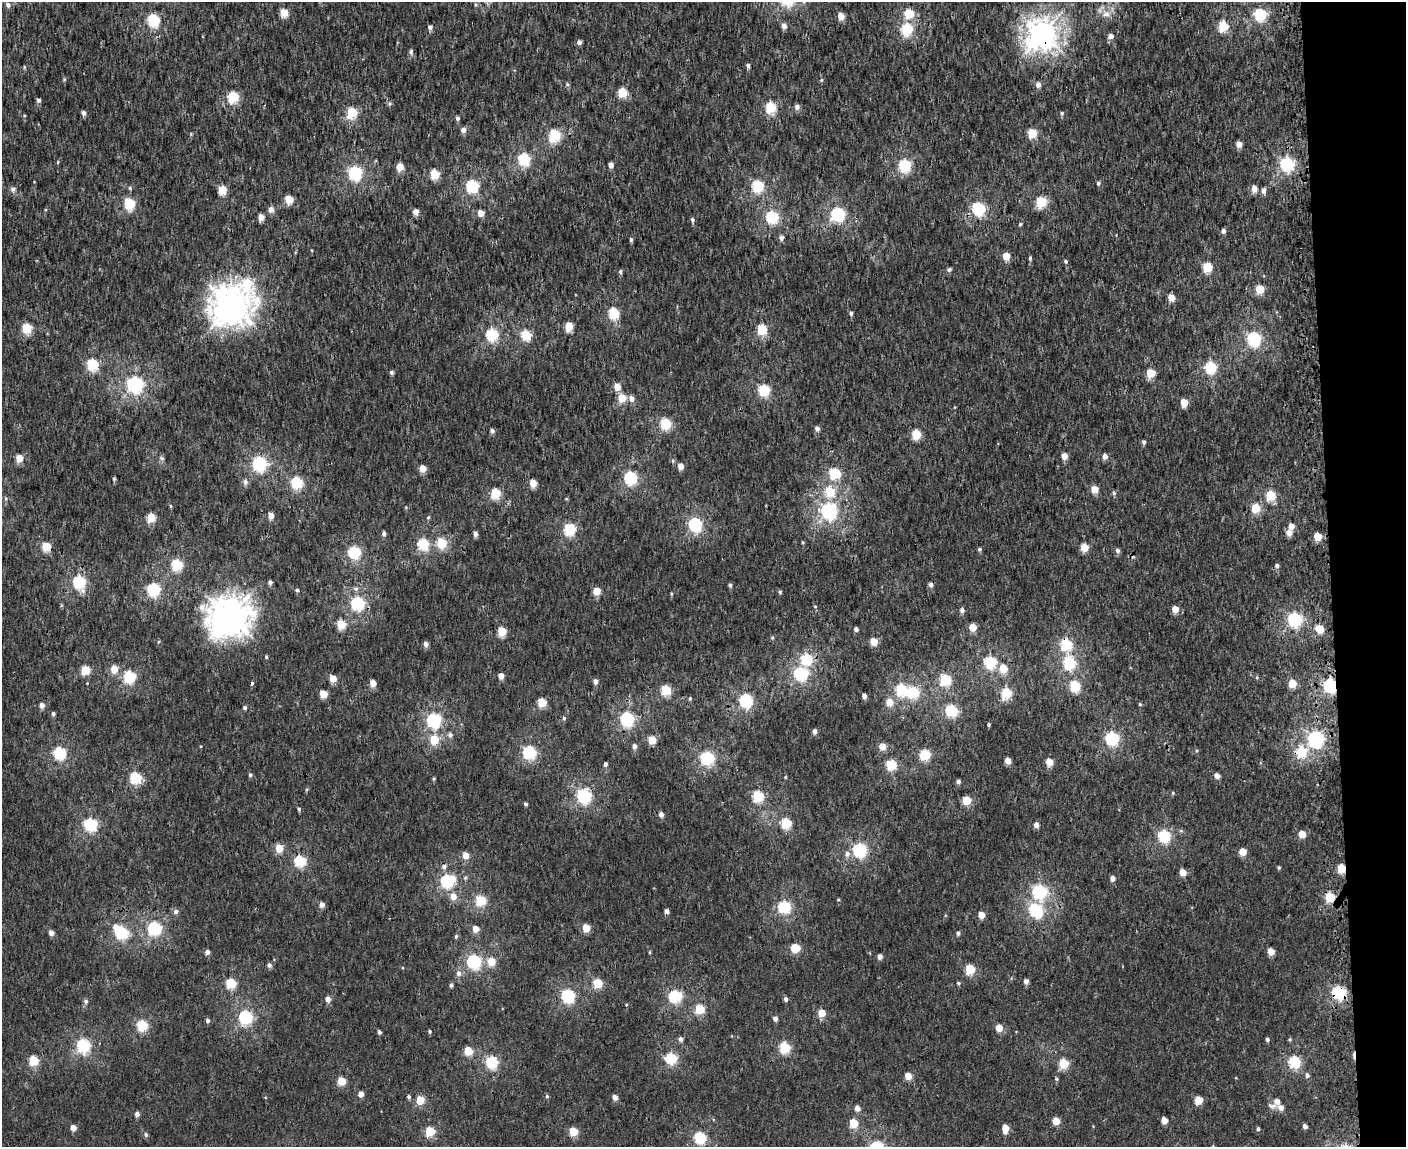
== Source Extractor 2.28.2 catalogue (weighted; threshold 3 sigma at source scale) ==
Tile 9 of 3 x 4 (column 3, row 3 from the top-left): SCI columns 2958-4361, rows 1153-2297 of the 4468 x 4596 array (HDU 1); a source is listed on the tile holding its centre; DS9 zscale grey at full resolution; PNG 1408 x 1149 px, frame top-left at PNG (2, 2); no overlay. Shown black and unused: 5% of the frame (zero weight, under 3 of 4 exposures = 6% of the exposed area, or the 3 px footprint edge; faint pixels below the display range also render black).
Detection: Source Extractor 2.28.2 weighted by HDU 2 'WHT'; one run over the whole footprint, this tile lists its part. Background 2.24e-04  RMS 0.0014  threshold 0.0064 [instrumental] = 3 sigma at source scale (4.5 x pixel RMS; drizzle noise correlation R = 1.50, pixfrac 1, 0.0396/0.0396 arcsec/px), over >= 5 px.
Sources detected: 339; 3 cosmic-ray / hot-pixel residue — not listed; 2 inside a brighter listed object's ellipse — not listed separately; the other 334 listed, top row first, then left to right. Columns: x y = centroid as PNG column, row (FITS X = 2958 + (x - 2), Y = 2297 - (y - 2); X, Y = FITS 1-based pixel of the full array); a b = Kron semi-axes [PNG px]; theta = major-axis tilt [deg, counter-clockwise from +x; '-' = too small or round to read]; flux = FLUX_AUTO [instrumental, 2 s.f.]
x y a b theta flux
8 5 6 5 - 0.51
284 13 5 4 - 4
909 14 5 5 - 7.4
1106 14 11 9 -1 1.1
1260 15 6 5 - 18
841 16 5 4 - 2.5
153 20 6 5 - 17
784 26 5 5 - 0.86
1223 26 5 5 - 10
430 27 4 4 - 0.67
907 30 6 5 - 16
1042 34 10 10 - 140
1111 36 5 4 - 1.1
579 42 5 4 - 0.49
411 52 6 5 - 0.43
748 66 4 4 - 0.51
24 67 5 3 - 0.15
64 80 6 3 19 0.15
567 84 6 5 - 0.21
1038 85 5 5 - 0.9
622 93 5 5 - 7.7
233 97 5 5 - 12
38 100 4 4 - 0.47
390 104 6 6 - 0.26
797 107 5 5 - 0.67
770 108 5 5 - 12
352 112 5 5 - 11
84 113 5 4 - 0.54
1061 113 5 5 - 0.27
457 118 4 4 - 0.39
463 130 5 5 - 0.93
1032 133 5 5 - 7
555 135 6 5 - 14
1239 144 4 4 - 1.6
524 159 6 5 - 18
58 162 5 3 - 0.13
1287 164 6 6 - 27
611 165 4 4 - 1.2
905 166 6 5 - 19
400 167 5 5 - 2.8
355 173 6 6 - 27
434 174 5 5 - 7.1
1098 183 5 5 - 0.32
472 186 6 5 - 18
757 186 5 5 - 16
130 188 5 5 - 0.2
13 189 7 6 - 0.4
1254 189 5 5 - 1.6
222 190 5 5 - 6.4
1263 191 6 5 - 0.65
289 199 5 5 - 4.8
1041 202 5 5 - 11
129 204 6 5 - 13
978 209 6 5 - 22
271 210 5 5 - 1.1
415 212 4 4 - 1.3
481 213 4 4 - 2
838 214 6 6 - 26
261 217 5 4 - 1.6
772 217 6 5 - 20
692 220 5 4 - 0.38
1020 224 4 4 - 0.2
1223 231 4 4 - 0.59
781 238 5 5 - 0.6
631 240 5 4 - 0.29
1006 256 5 4 - 3.6
1030 258 5 4 - 0.22
1066 261 4 4 - 0.25
1207 267 5 5 - 9.4
949 270 5 4 - 0.36
620 272 5 5 - 0.3
247 284 27 15 -66 6.3
1260 289 5 5 - 5.1
1171 298 5 5 - 2.1
231 305 14 12 -7 220
613 313 5 5 - 13
851 313 5 4 - 0.32
569 326 5 5 - 4.1
26 328 5 5 - 8.7
762 330 5 5 - 11
492 335 6 5 - 17
526 335 5 5 - 11
1254 339 6 6 - 29
92 365 6 5 - 14
1210 368 6 5 - 16
391 372 5 5 - 0.33
1151 373 5 5 - 6
135 385 6 6 - 43
617 387 5 5 - 2.1
764 390 5 5 - 15
622 398 5 5 - 5.1
632 399 5 5 - 0.98
1184 403 5 5 - 3.5
665 424 5 5 - 13
817 429 4 4 - 0.73
492 431 4 4 - 0.53
916 434 5 5 - 7.2
1144 442 5 4 - 0.37
1064 456 4 4 - 1.8
1105 456 5 5 - 0.99
19 458 5 4 - 3.3
162 458 7 5 -21 0.27
259 464 6 6 - 28
681 466 4 4 - 1.8
422 469 5 4 - 2.4
835 474 6 5 - 12
630 478 6 5 - 22
114 479 4 3 - 0.23
245 482 6 6 - 0.57
296 483 5 5 - 15
533 483 5 4 - 3.4
1095 490 5 5 - 2.8
830 492 6 5 - 6
495 493 5 5 - 9.7
1114 493 6 5 - 0.31
1270 496 5 5 - 8.5
566 499 5 3 - 0.12
171 506 4 4 - 0.15
1255 508 5 5 - 5.6
829 511 6 6 - 45
271 516 4 4 - 1.9
428 517 5 4 - 0.19
151 518 5 5 - 6.2
695 524 6 6 - 24
1291 526 5 4 - 1.3
569 530 6 5 - 16
384 533 4 4 - 0.5
1289 533 5 5 - 1.3
475 534 5 4 - 0.73
1318 537 5 5 - 3.8
803 542 6 3 -71 0.15
441 543 5 5 - 9.1
423 544 5 5 - 14
46 547 5 5 - 6.9
1084 548 5 5 - 3.7
979 549 5 4 - 0.25
1117 550 5 5 - 0.46
354 552 5 5 - 19
177 565 5 5 - 13
1277 566 5 5 - 0.42
79 582 6 5 - 21
270 582 4 4 - 0.4
730 585 4 4 - 0.32
931 585 5 5 - 0.52
356 589 7 6 - 0.36
154 590 6 6 - 21
297 590 4 4 - 0.28
596 591 5 5 - 2.9
780 592 4 4 - 0.23
671 594 4 3 - 0.16
357 603 6 6 - 25
815 606 4 3 - 0.13
1175 609 5 4 - 2.2
962 610 5 5 - 0.58
229 617 16 13 21 220
1295 620 6 6 - 28
341 624 5 5 - 5.9
973 627 5 4 - 3.4
856 629 4 4 - 0.48
1320 629 5 5 - 4.6
502 631 5 5 - 5.7
772 638 6 4 -89 0.22
874 642 5 5 - 3.6
426 644 4 4 - 0.86
1066 645 6 5 - 14
266 657 4 3 - 0.21
807 659 6 6 - 12
990 663 6 5 - 17
1069 663 6 6 - 17
1003 668 5 5 - 4.2
114 669 5 4 - 2.8
85 670 5 5 - 6.5
801 674 6 6 - 25
501 676 4 4 - 1.6
130 677 5 5 - 17
333 679 5 4 - 2.9
945 680 6 5 - 14
595 681 5 4 - 0.79
373 683 5 4 - 2.1
1292 684 5 5 - 4.4
1075 686 6 5 - 12
1330 686 6 5 - 28
666 690 5 5 - 10
901 690 6 5 - 14
913 693 6 6 - 16
1007 693 5 5 - 11
323 694 5 5 - 3.7
864 696 4 4 - 0.56
690 698 5 4 - 0.2
746 701 6 6 - 24
889 702 5 5 - 2.7
542 703 5 5 - 6.7
1140 704 5 4 - 0.17
42 705 4 4 - 1.1
245 708 4 4 - 0.31
952 711 6 5 - 17
53 714 4 4 - 0.35
564 718 5 4 - 0.26
627 719 6 5 - 26
434 720 6 6 - 28
989 725 3 3 - 0.22
815 731 5 4 - 0.65
450 735 7 6 - 0.46
434 739 5 5 - 6.2
1112 739 6 6 - 25
1316 739 6 6 - 42
652 740 5 5 - 4.4
635 746 5 5 - 0.63
882 747 5 5 - 2.3
1301 752 6 6 - 8.9
60 753 6 5 - 19
529 753 6 6 - 23
924 755 5 5 - 12
707 758 6 6 - 25
1008 761 5 4 - 1.7
1049 762 5 4 - 3.3
605 764 4 3 - 0.5
891 765 5 5 - 11
250 775 5 4 - 0.26
1217 776 4 4 - 1
785 777 4 3 - 0.14
135 778 5 5 - 15
434 779 4 4 - 0.16
958 781 5 4 - 0.38
1173 793 5 4 - 0.19
584 796 6 6 - 29
758 796 5 5 - 13
966 801 5 5 - 5.9
525 804 4 3 - 0.33
299 809 5 4 - 0.26
661 815 4 4 - 0.89
786 823 5 5 - 12
90 825 6 6 - 22
1036 825 4 4 - 0.98
1181 831 6 4 -18 0.19
1302 834 5 5 - 2.8
1164 836 6 5 - 20
279 848 5 5 - 3.5
860 850 6 6 - 26
1242 852 5 5 - 3
847 854 8 7 - 0.62
465 856 5 5 - 1.8
300 861 5 5 - 15
444 867 6 5 - 0.51
1279 868 4 4 - 0.2
1342 869 5 5 - 5.7
1183 872 5 4 - 2.2
465 878 5 5 - 0.25
1113 878 4 4 - 0.92
447 881 7 6 - 23
1039 892 6 6 - 25
453 897 6 6 - 1.5
1330 898 5 5 - 9.8
838 900 4 3 - 0.11
480 901 5 5 - 12
322 905 5 4 - 0.94
784 907 6 5 - 21
1036 910 7 6 - 21
666 911 4 4 - 0.85
176 912 6 5 - 0.49
981 915 5 4 - 2
116 928 6 5 - 1.4
154 928 6 6 - 24
586 928 5 4 - 4.1
475 929 5 5 - 1.8
51 933 4 4 - 1.2
121 933 6 5 - 20
958 933 5 4 - 0.38
456 937 6 4 70 0.21
795 948 5 5 - 6.9
207 952 4 4 - 0.67
650 952 4 4 - 0.15
1271 952 5 4 - 2.4
880 957 4 4 - 0.75
474 962 6 6 - 27
491 962 5 5 - 3.7
269 965 5 5 - 0.54
970 969 5 5 - 8.5
458 973 7 7 - 0.6
1026 981 4 4 - 0.72
598 983 5 5 - 7.2
958 983 5 4 - 0.22
231 984 5 5 - 11
451 985 5 4 - 0.32
1339 993 6 6 - 25
568 996 6 6 - 22
675 996 6 6 - 20
328 999 5 5 - 0.98
786 999 5 4 - 0.47
86 1001 7 6 - 0.31
699 1010 5 5 - 8.1
822 1013 5 5 - 3.2
245 1017 6 6 - 21
775 1019 4 4 - 0.73
208 1021 5 4 - 0.47
142 1025 5 5 - 13
999 1028 5 4 - 2.4
430 1031 4 4 - 0.24
379 1032 4 4 - 0.38
680 1039 5 5 - 0.54
1267 1039 4 4 - 0.32
1290 1039 4 4 - 0.19
83 1046 6 5 - 25
785 1048 5 5 - 14
468 1051 5 5 - 5.7
671 1059 6 5 - 14
33 1061 5 5 - 8.8
492 1062 6 5 - 17
1294 1062 6 5 - 18
1064 1064 5 5 - 8.2
1307 1075 5 5 - 0.42
908 1076 5 4 - 2.3
1056 1079 5 4 - 0.2
341 1081 5 5 - 4.4
361 1094 4 4 - 1.1
547 1096 6 4 -66 0.23
409 1097 5 4 - 0.3
615 1097 4 4 - 1.1
420 1100 5 5 - 5.2
1198 1100 5 5 - 3.7
1277 1102 9 8 - 0.71
857 1108 5 4 - 1
137 1114 5 5 - 0.54
1056 1121 5 5 - 3.1
1164 1121 5 4 - 1.8
854 1123 5 5 - 6
1305 1126 4 4 - 0.6
73 1128 4 4 - 1.7
1005 1128 7 5 88 2.5
1258 1129 5 4 - 0.22
430 1132 5 5 - 8.1
573 1132 5 5 - 6.2
146 1134 5 4 - 0.34
700 1138 6 5 - 17
Overlapping masked pixels (flux is a lower limit): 11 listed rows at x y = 1042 34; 1287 164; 231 305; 1066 645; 1069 663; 1330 686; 584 796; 1342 869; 1330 898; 1339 993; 1294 1062